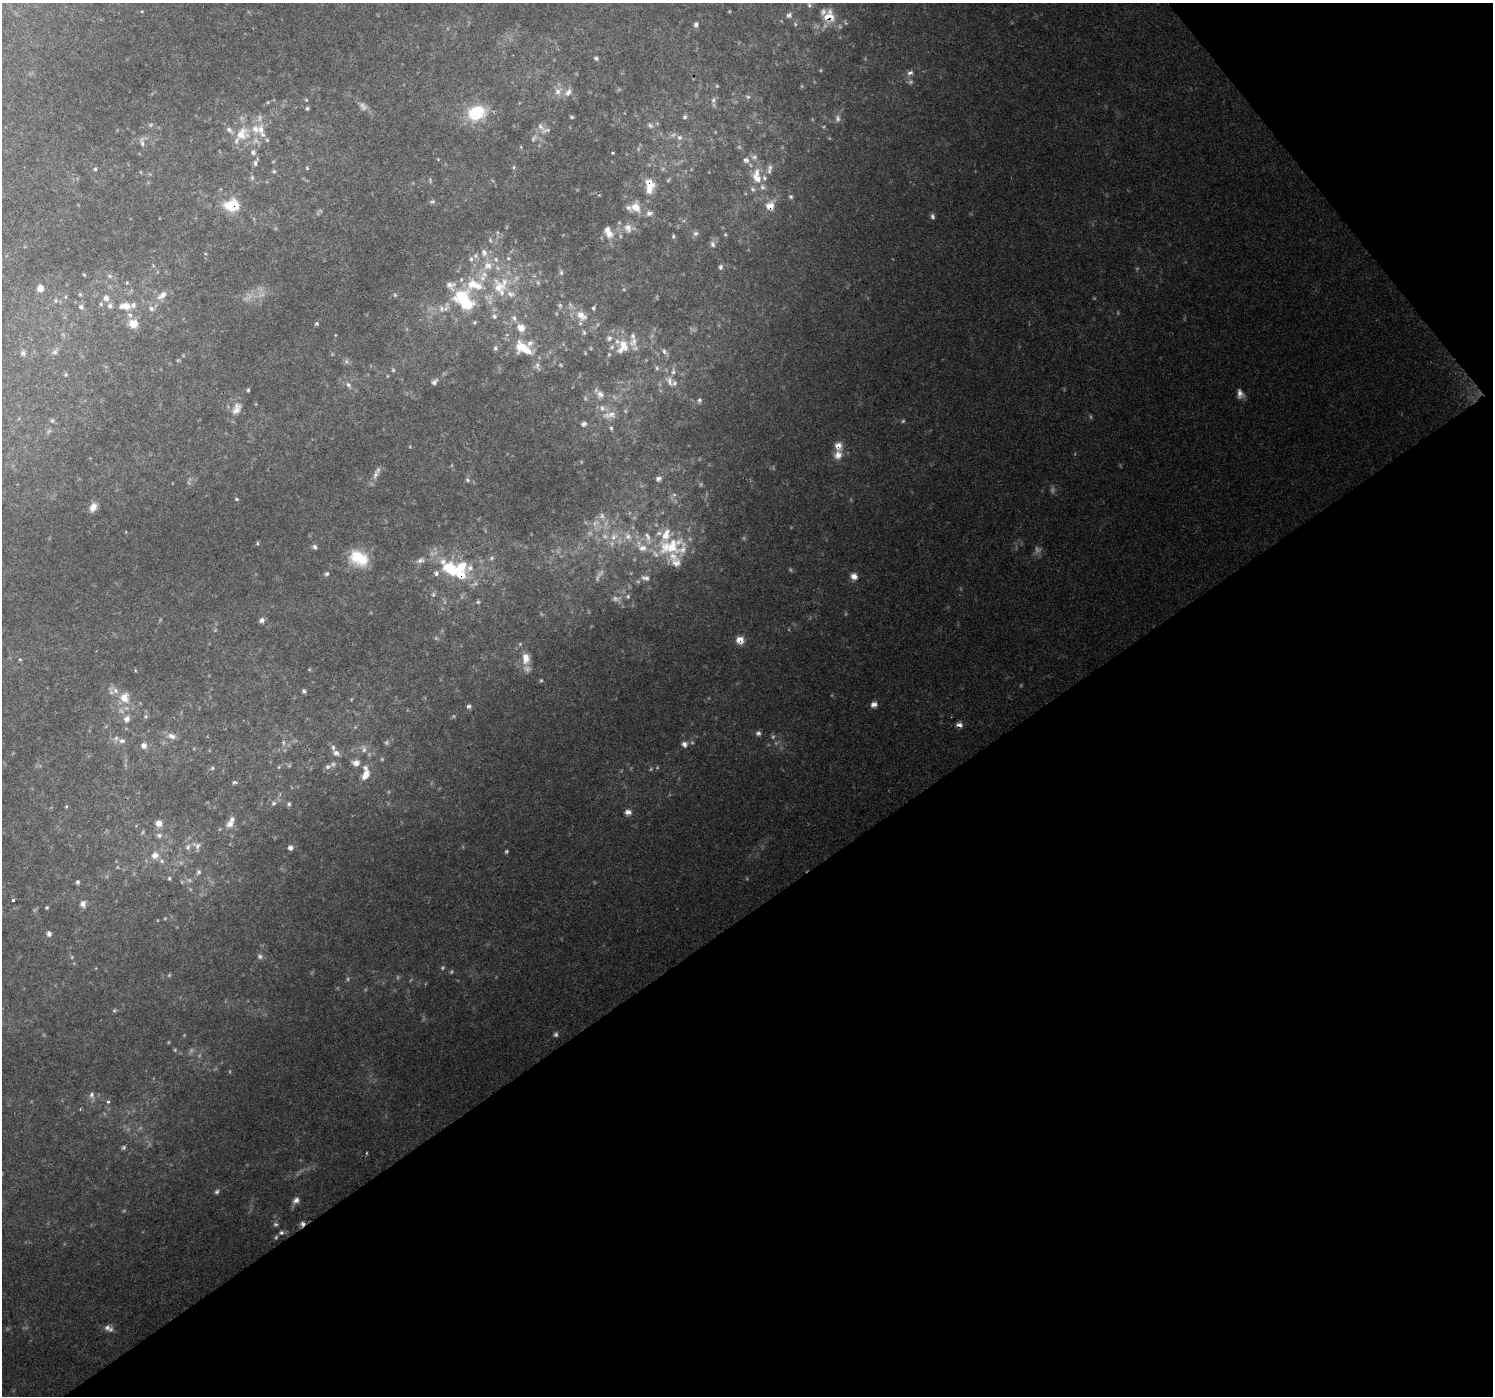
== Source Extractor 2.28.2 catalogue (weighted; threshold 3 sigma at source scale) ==
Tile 12 of 4 x 4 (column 4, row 3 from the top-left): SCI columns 4473-5963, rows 1548-2941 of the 5982 x 5925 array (HDU 1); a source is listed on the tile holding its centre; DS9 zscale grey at full resolution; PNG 1495 x 1398 px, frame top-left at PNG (2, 3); no overlay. Shown black and unused: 38% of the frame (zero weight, under 2 of 3 exposures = <1% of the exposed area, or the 3 px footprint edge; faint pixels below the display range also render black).
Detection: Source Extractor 2.28.2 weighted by HDU 2 'WHT'; one run over the whole footprint, this tile lists its part. Background 0.113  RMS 0.0066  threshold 0.0295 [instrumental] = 3 sigma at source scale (4.5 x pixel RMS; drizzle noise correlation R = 1.50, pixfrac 1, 0.0396/0.0396 arcsec/px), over >= 5 px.
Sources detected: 287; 59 too faint to see at this stretch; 1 inside a brighter object's white glare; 1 cosmic-ray / hot-pixel residue — not listed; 45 inside a brighter listed object's ellipse — not listed separately; the other 181 listed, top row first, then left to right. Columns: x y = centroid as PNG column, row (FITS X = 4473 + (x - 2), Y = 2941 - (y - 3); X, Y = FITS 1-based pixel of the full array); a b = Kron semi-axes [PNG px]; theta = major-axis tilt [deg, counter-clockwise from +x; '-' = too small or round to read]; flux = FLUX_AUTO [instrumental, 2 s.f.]
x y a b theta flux
809 5 6 5 - 1.2
789 15 7 6 - 1.9
829 16 14 12 73 12
696 24 7 6 - 1.8
596 58 6 5 - 1.3
910 73 8 6 24 2.5
717 86 5 5 - 0.79
558 91 13 10 49 5.9
748 97 6 5 - 1.3
306 100 6 4 -43 0.95
713 100 8 5 75 1.9
268 102 6 4 18 0.93
307 108 5 5 - 1.2
476 113 20 16 19 33
572 117 5 4 - 0.88
685 117 7 5 18 1.3
261 129 17 10 -84 8.9
546 130 18 6 15 3.6
242 134 23 15 57 16
679 137 8 8 - 2.9
142 142 14 5 -78 2.4
253 152 7 7 - 2.1
612 153 3 3 - 6.2
754 157 9 6 10 1.9
746 160 8 7 - 2.3
255 163 11 6 76 2.3
514 167 5 5 - 0.96
770 167 8 8 - 2.6
307 168 5 4 - 0.85
95 169 5 5 - 1
274 171 5 4 - 1
252 178 8 5 -64 1.5
757 178 17 10 -41 7.2
668 180 7 3 46 0.97
649 182 14 10 -31 8.7
753 189 7 5 -45 1.3
791 197 6 5 - 1.2
432 201 8 5 9 1.4
232 205 15 11 5 23
770 206 9 8 - 7.5
636 207 15 13 -45 8.8
649 213 10 7 15 2.9
932 216 8 6 -84 1.8
628 228 16 13 -17 7
608 232 18 10 -61 7.5
696 233 7 7 - 1.9
673 236 6 4 89 0.99
490 240 7 5 -70 1.4
713 244 10 7 -68 2.3
484 253 12 9 -72 4.8
508 258 5 4 - 1.1
471 259 7 6 - 1.8
496 259 9 6 -51 2.6
721 267 7 6 - 1.8
561 272 7 5 -76 1.5
84 274 5 3 - 0.62
110 276 7 6 - 1.5
127 283 5 4 - 0.78
538 283 7 4 -58 1.3
451 285 16 13 -12 6.7
472 285 31 15 46 28
499 287 24 19 -64 25
40 288 7 6 - 4.9
80 294 6 5 - 1
162 295 14 8 38 5.4
395 295 6 5 - 1
106 298 9 8 - 3.9
56 300 7 7 - 1.8
465 303 22 13 -18 29
560 305 6 6 - 1.4
125 306 17 9 3 9
81 307 7 6 - 2.4
441 308 12 8 -76 4.4
593 308 7 4 89 1.1
151 309 8 7 - 2.6
130 315 9 7 -53 2.8
581 315 19 12 -42 11
494 316 8 7 - 2.5
514 318 9 7 -69 2.9
133 323 9 8 - 11
317 323 6 4 -1 1
521 328 11 10 - 6.8
584 332 7 5 -68 1.2
623 346 23 16 69 15
520 347 15 12 -84 12
495 348 7 6 - 1.6
664 351 9 6 -62 2.1
55 352 9 7 37 2.4
23 353 7 6 - 2.1
560 365 6 4 -21 0.89
537 366 14 5 -73 2.8
657 368 7 5 -61 1.4
393 370 5 5 - 1
66 374 6 5 - 0.91
669 381 17 9 -65 5.2
434 382 9 6 45 2.4
348 385 8 6 -40 2.1
248 390 4 4 - 0.87
600 394 12 11 - 5.6
1240 394 12 8 -73 4
700 400 6 5 - 1.5
236 410 19 10 50 6.5
609 415 22 9 5 8
52 420 7 5 -75 1.2
584 424 7 6 - 2
611 428 7 5 -75 1.3
838 455 13 11 64 6.3
375 475 15 7 66 4.1
658 479 7 5 25 2.1
468 480 7 5 -28 1.5
237 499 3 3 - 2.3
93 507 12 8 63 5.2
614 536 12 9 50 6.4
628 536 11 8 -52 5
257 543 6 4 64 0.89
315 547 6 6 - 1.9
670 547 46 27 12 41
359 558 24 17 -27 23
492 558 7 5 25 1.5
420 561 13 7 16 3.4
450 568 25 17 -38 29
327 574 6 6 - 1.4
854 576 9 8 - 4.3
645 578 12 7 -13 3
433 594 7 5 70 1.5
628 596 5 4 - 0.96
478 602 6 5 - 1.1
262 620 7 6 - 2.6
740 640 9 8 - 6.6
526 658 16 11 88 8.2
20 659 4 3 - 1.1
135 670 5 3 - 0.6
541 680 5 4 - 0.85
304 691 5 4 - 1.3
124 698 12 11 - 10
874 704 7 6 - 3.6
469 706 6 5 - 1.6
146 716 6 5 - 1.2
127 719 8 7 - 3.7
959 725 7 5 -15 3.7
758 733 7 6 - 2.1
172 736 14 8 -18 4.1
122 741 9 7 -1 2.8
684 744 9 8 - 3.2
144 745 8 8 - 3.6
364 749 9 6 88 2.7
336 753 12 7 -31 3.4
356 763 9 8 - 5
328 766 8 6 12 2.1
279 767 5 4 - 0.64
212 768 6 5 - 1.2
365 774 20 10 82 10
234 782 5 4 - 1.2
274 803 7 6 - 1.6
289 804 6 4 -90 1.2
66 807 5 4 - 0.68
628 812 8 6 -2 3.6
159 823 8 7 - 5.1
230 824 11 9 25 4.4
159 835 8 7 - 2.3
197 846 16 11 -54 5.1
290 848 5 5 - 2.8
155 855 10 9 - 5.6
117 867 5 3 - 0.64
198 872 8 7 - 1.9
169 878 5 4 - 0.93
77 882 5 4 - 1.2
13 900 3 3 - 3.4
83 904 10 7 -82 3.1
47 908 5 4 - 0.82
49 934 7 6 - 2.2
260 956 8 7 - 2
72 957 5 5 - 0.97
556 1034 7 6 - 1.6
92 1095 9 7 -80 2.5
108 1102 5 4 - 1.3
124 1147 7 5 46 1.3
366 1153 4 3 - 0.6
296 1200 9 7 38 3.1
302 1224 7 6 - 2.3
281 1233 7 6 - 1.8
Overlapping masked pixels (flux is a lower limit): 7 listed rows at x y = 829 16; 649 182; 232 205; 770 206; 740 640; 959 725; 302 1224